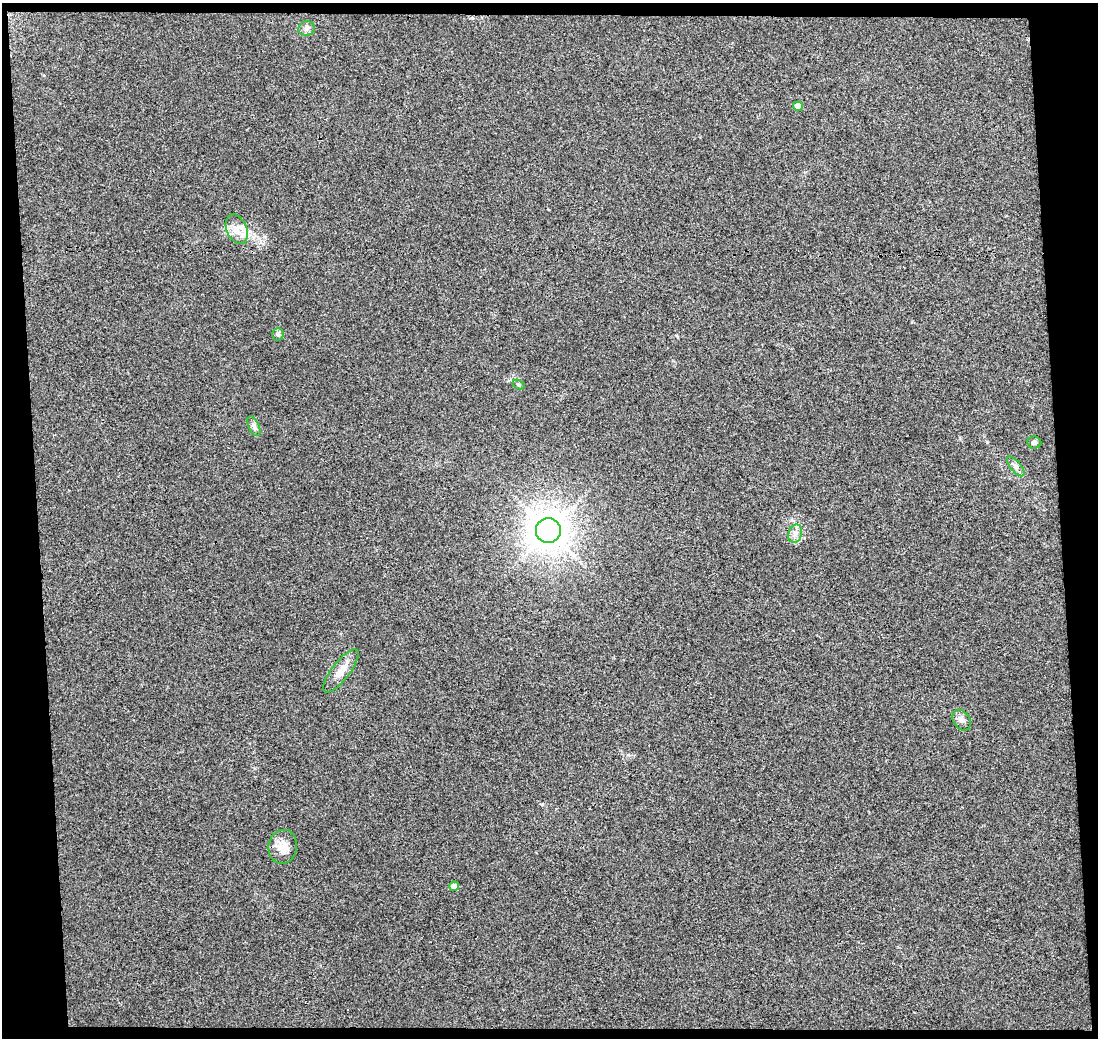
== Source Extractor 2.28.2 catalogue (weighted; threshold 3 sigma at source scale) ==
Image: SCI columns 1-1096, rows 3-1038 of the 1096 x 1041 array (HDU 1 of 3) = the unmasked area's bounding box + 8 px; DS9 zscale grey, full resolution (1 PNG px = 1 image px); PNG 1100 x 1040 px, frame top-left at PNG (2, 3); each listed source drawn as its Kron ellipse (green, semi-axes under 4 px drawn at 4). Shown black and unused: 9% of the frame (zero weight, under 3 of 4 exposures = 1% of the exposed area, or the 3 px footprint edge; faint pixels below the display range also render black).
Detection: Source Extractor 2.28.2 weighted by HDU 2 'WHT'. Background 0.0396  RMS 0.0067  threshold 0.0303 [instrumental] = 3 sigma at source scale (4.5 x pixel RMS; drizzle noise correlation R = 1.50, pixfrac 1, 0.0396/0.0396 arcsec/px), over >= 5 px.
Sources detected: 14; all 14 listed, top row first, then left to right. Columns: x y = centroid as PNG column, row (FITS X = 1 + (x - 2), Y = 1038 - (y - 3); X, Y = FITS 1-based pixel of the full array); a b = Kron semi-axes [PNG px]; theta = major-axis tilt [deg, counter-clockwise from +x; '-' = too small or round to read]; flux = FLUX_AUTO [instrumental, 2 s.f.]
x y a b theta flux
306 28 8 7 - 2.2
798 106 5 4 - 6.6
237 229 15 10 -67 7.2
278 335 6 5 - 1.3
519 385 6 4 -31 0.96
254 426 10 5 -66 2
1034 442 7 6 - 1.4
1016 466 12 5 -50 2.3
548 530 12 12 - 940
795 534 9 6 73 3
341 671 26 9 52 8.2
962 720 11 8 -57 2.9
283 847 17 14 79 8.5
454 886 5 4 - 5.1
Unlisted compact peaks at least as high as the median listed source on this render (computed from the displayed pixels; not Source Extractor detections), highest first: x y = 542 804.